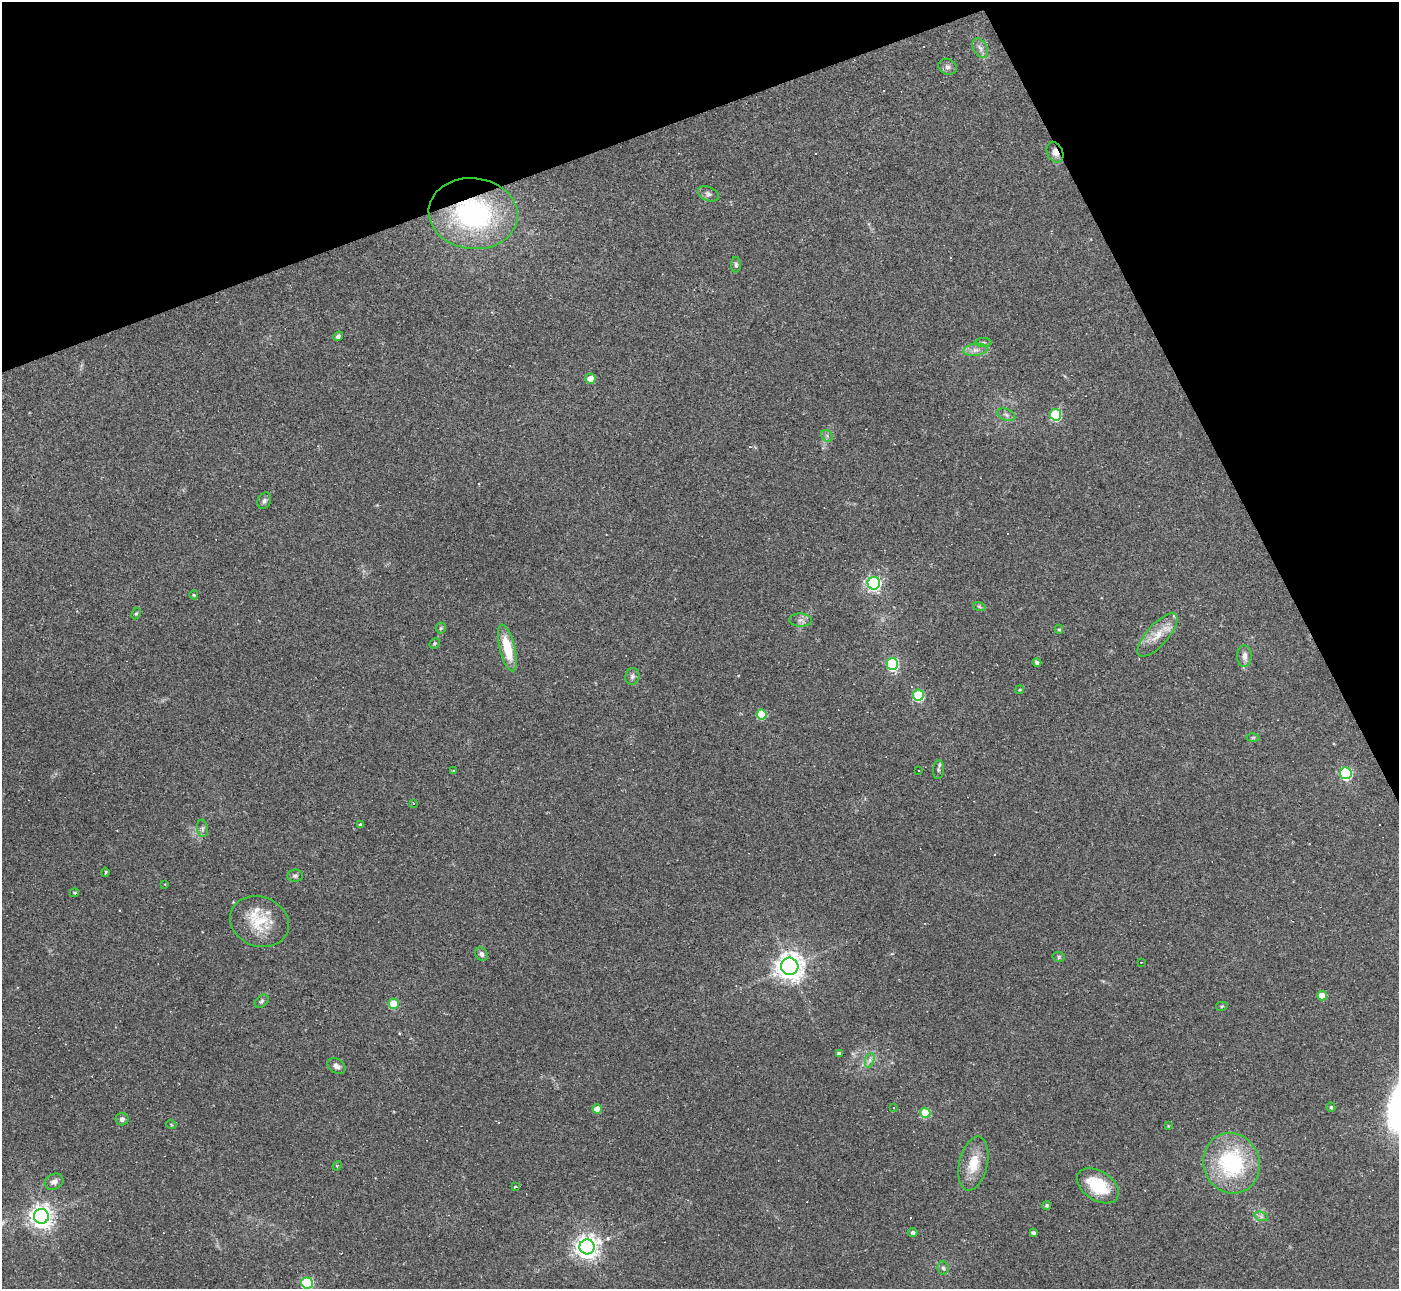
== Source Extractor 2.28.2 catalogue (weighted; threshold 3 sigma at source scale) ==
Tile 3 of 4 x 4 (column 3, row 1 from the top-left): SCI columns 2795-4191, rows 4009-5295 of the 5588 x 5575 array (HDU 1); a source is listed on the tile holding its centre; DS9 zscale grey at full resolution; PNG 1401 x 1291 px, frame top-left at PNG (2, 2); each listed source drawn as its Kron ellipse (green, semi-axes under 4 px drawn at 4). Shown black and unused: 20% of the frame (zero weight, under 2 of 3 exposures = <1% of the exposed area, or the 3 px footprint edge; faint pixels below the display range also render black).
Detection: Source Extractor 2.28.2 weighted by HDU 2 'WHT'; one run over the whole footprint, this tile lists its part. Background 0.0708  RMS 0.0057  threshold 0.0254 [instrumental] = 3 sigma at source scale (4.5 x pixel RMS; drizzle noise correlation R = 1.50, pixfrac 1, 0.05/0.05 arcsec/px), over >= 5 px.
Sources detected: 95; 1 too faint to see at this stretch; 16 cosmic-ray / hot-pixel residue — neither listed nor drawn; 2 inside a brighter listed object's ellipse — not listed separately; the other 76 listed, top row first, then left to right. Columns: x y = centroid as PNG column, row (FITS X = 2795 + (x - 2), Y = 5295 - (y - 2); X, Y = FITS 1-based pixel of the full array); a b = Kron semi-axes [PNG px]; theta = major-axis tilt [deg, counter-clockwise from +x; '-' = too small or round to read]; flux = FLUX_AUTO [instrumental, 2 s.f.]
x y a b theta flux
980 48 10 7 -61 2.4
948 67 9 7 -23 2
1055 152 11 8 -64 3.4
708 194 11 7 -23 2
473 214 44 35 -6 89
736 265 8 5 -89 1.2
338 336 5 4 - 1.5
983 342 8 4 0 1.1
975 350 12 6 7 3.2
591 379 5 5 - 7.4
1006 415 9 5 -22 1.7
1056 415 6 5 - 45
827 436 6 5 - 1.2
264 501 8 6 63 1.6
874 583 6 6 - 140
194 595 4 4 - 0.58
979 606 6 4 -20 0.86
136 614 6 4 61 0.78
801 620 11 6 -3 2.2
441 628 5 5 - 0.74
1059 629 4 4 - 0.72
1158 635 27 10 48 9.4
434 643 6 4 44 0.81
507 648 24 7 -76 17
1244 656 10 7 88 3.3
1037 662 4 4 - 1.3
892 664 6 6 - 67
632 676 8 7 - 1.8
1020 690 4 3 - 0.52
918 695 5 5 - 41
761 714 5 5 - 22
1253 737 6 4 1 0.86
938 770 9 5 85 1.3
454 771 4 3 - 0.78
919 771 2 2 - 0.44
1346 773 6 5 - 71
413 803 3 3 - 1.5
360 825 3 3 - 0.99
202 828 9 5 -85 1.4
105 872 4 3 - 0.99
295 876 8 6 8 1.3
165 884 3 3 - 0.43
75 893 4 3 - 0.64
259 921 30 25 -21 20
481 954 7 6 - 2
1059 957 6 5 - 0.99
1141 962 2 2 - 0.39
790 966 9 8 - 600
1322 996 5 4 - 7.6
261 1001 8 5 41 1.2
394 1004 5 5 - 20
1222 1006 6 4 13 0.72
839 1053 4 3 - 1.7
870 1060 7 4 71 1.6
337 1066 10 7 -36 2.5
894 1107 3 2 - 0.66
1331 1107 4 4 - 0.95
597 1109 4 4 - 5.8
925 1113 5 5 - 23
122 1119 6 6 - 1.7
171 1124 5 3 - 0.52
1168 1126 4 4 - 0.45
1231 1163 31 28 -70 58
973 1164 27 14 77 13
337 1166 5 3 - 0.59
54 1182 10 7 26 3
1098 1186 23 14 -33 25
515 1187 3 3 - 3.1
1047 1205 4 4 - 1.1
41 1216 7 7 - 440
1261 1216 7 4 -19 1.3
913 1232 5 4 - 1.2
1033 1233 4 3 - 1.5
587 1247 7 7 - 460
943 1268 6 5 - 1.3
307 1283 6 5 - 47
Overlapping masked pixels (flux is a lower limit): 2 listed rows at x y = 1055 152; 473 214
Isophote crosses this tile's border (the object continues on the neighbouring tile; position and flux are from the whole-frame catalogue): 1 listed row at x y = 307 1283